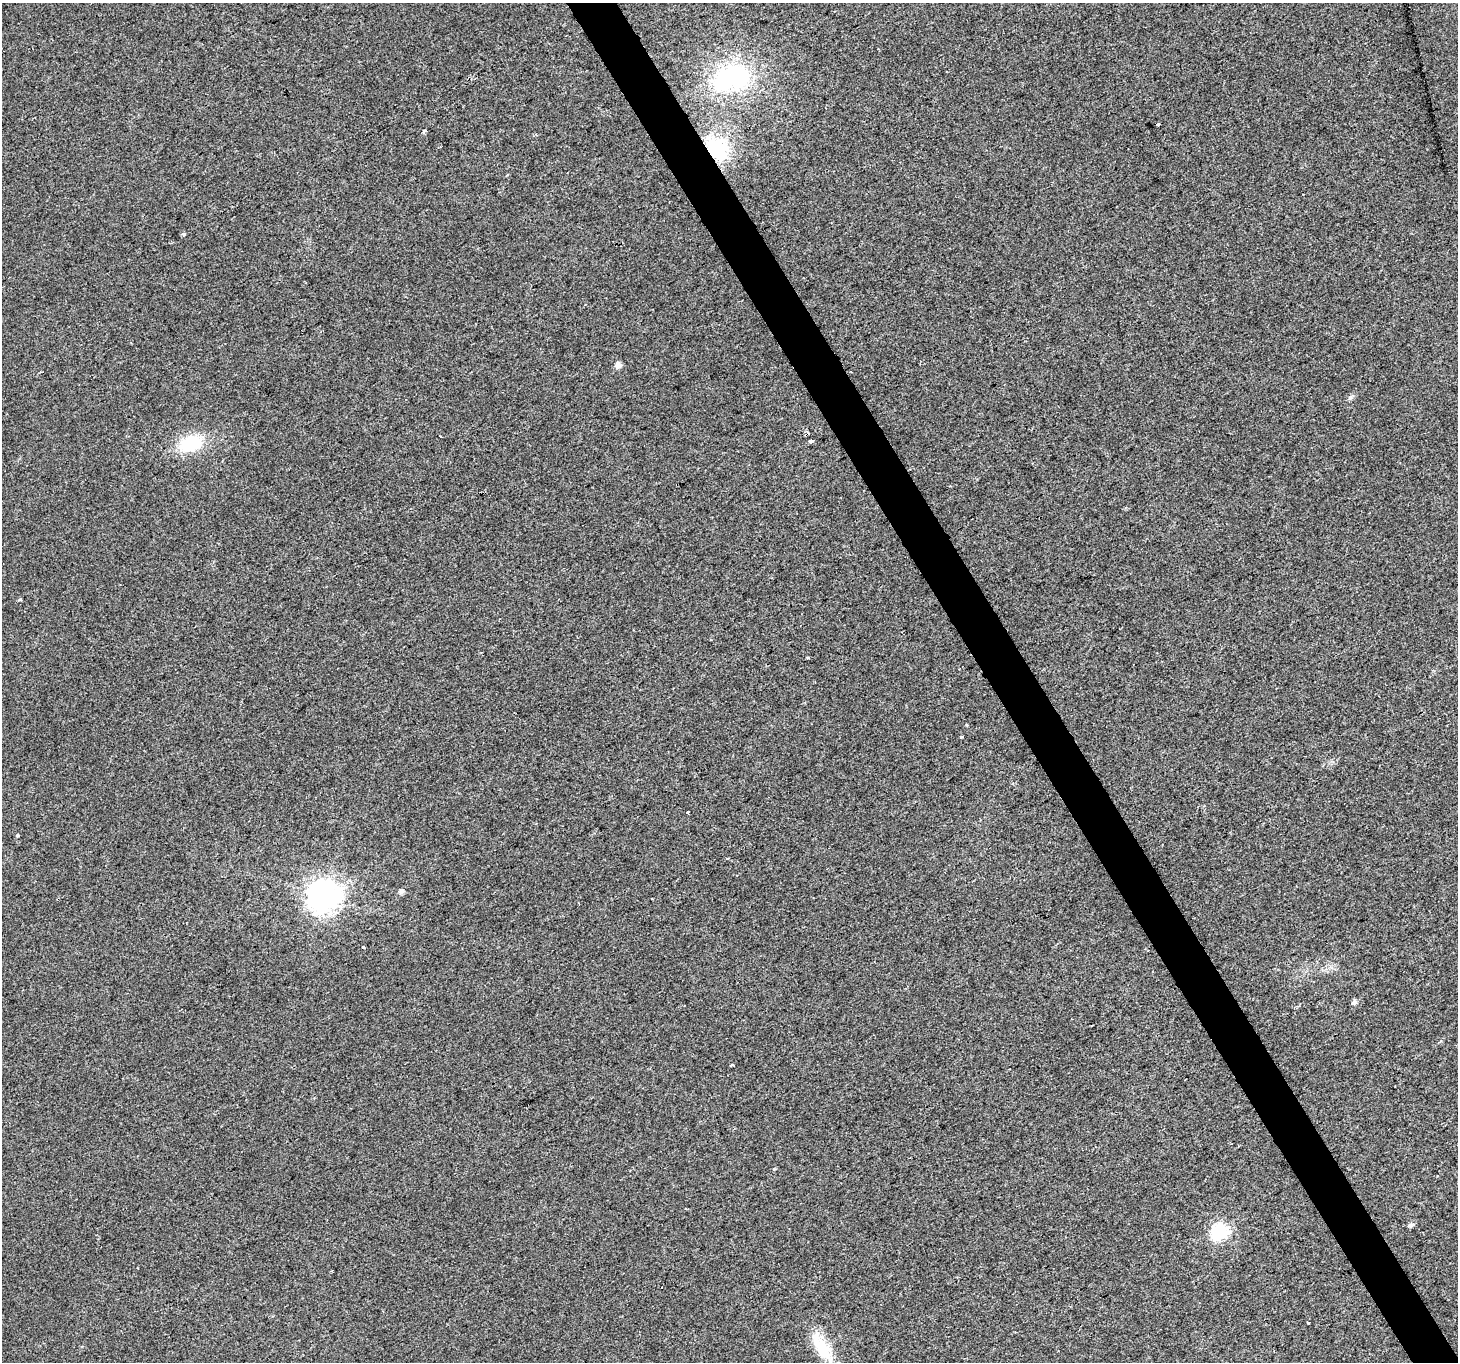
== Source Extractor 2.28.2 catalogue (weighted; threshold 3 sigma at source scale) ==
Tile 6 of 4 x 4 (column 2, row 2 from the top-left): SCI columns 1460-2915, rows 2891-4250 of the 5826 x 5719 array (HDU 1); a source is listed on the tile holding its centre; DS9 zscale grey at full resolution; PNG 1460 x 1364 px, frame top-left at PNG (2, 3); no overlay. Shown black and unused: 3% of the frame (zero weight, under 2 of 3 exposures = <1% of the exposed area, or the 3 px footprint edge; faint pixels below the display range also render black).
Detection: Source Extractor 2.28.2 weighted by HDU 2 'WHT'; one run over the whole footprint, this tile lists its part. Background 0.00812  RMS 0.0055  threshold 0.0249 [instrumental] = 3 sigma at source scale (4.5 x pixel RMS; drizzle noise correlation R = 1.50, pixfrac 1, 0.0396/0.0396 arcsec/px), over >= 5 px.
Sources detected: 26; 1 inside a brighter object's white glare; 3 cosmic-ray / hot-pixel residue — not listed; the other 22 listed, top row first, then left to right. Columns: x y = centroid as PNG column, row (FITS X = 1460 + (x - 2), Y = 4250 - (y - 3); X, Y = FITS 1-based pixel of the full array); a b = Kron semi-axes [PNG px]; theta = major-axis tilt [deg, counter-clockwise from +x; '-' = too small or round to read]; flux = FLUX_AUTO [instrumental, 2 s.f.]
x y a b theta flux
733 77 37 28 -22 62
1158 124 3 3 - 0.7
424 131 4 3 - 5.1
717 149 32 25 -55 34
183 234 5 4 - 1.5
618 365 6 6 - 3.4
1350 398 7 4 18 0.99
811 441 4 3 - 2.5
190 443 24 16 23 28
807 657 4 3 - 0.55
961 737 3 3 - 0.64
687 812 3 3 - 4.6
17 835 3 3 - 1.4
401 891 6 5 - 2
324 896 11 10 - 670
363 947 3 3 - 0.76
1354 1002 6 5 - 1.9
732 1065 4 2 - 0.63
1411 1225 6 5 - 1.8
1220 1232 8 7 - 100
1308 1322 4 3 - 1.3
822 1347 43 15 -59 18
Overlapping masked pixels (flux is a lower limit): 1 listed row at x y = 717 149